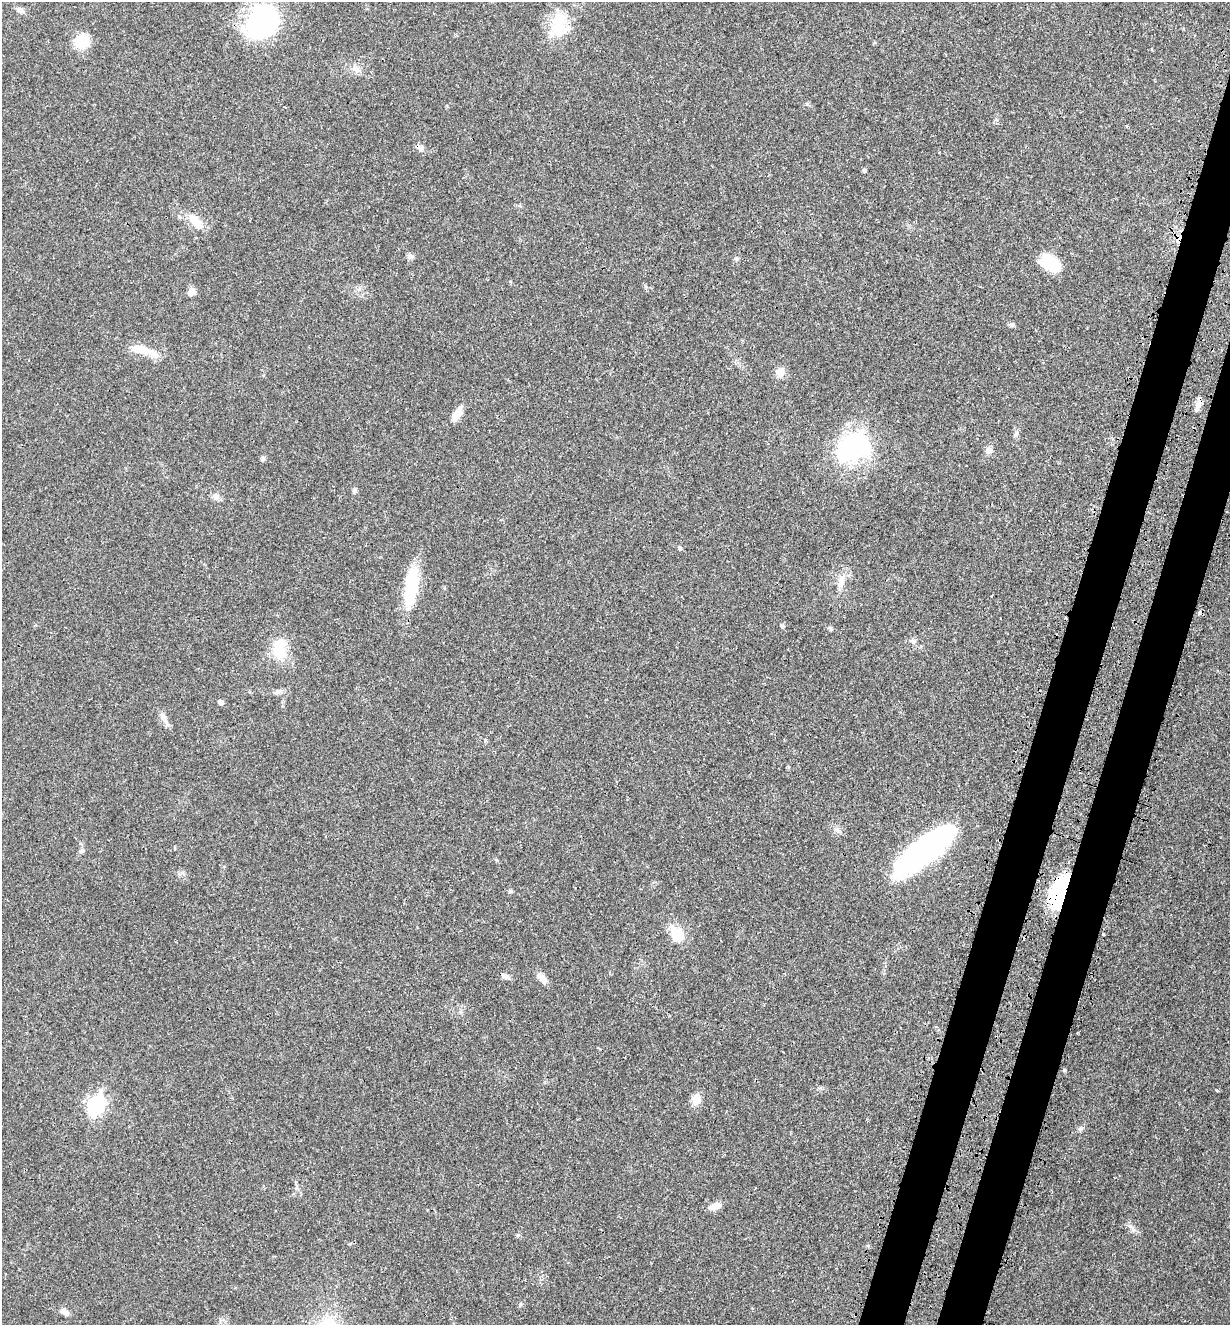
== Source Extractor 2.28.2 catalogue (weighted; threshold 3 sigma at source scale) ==
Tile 10 of 4 x 4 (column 2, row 3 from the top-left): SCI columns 1449-2676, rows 1424-2746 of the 5480 x 5490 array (HDU 1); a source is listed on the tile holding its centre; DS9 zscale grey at full resolution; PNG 1232 x 1327 px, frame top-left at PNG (2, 2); no overlay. Shown black and unused: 6% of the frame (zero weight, under 3 of 4 exposures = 8% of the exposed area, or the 3 px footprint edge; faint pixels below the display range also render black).
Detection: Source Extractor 2.28.2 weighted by HDU 2 'WHT'; one run over the whole footprint, this tile lists its part. Background 0.022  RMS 0.0035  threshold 0.0156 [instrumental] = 3 sigma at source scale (4.5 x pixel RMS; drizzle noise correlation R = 1.50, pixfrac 1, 0.05/0.05 arcsec/px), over >= 5 px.
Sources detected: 50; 3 inside a brighter object's white glare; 2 cosmic-ray / hot-pixel residue — not listed; the other 45 listed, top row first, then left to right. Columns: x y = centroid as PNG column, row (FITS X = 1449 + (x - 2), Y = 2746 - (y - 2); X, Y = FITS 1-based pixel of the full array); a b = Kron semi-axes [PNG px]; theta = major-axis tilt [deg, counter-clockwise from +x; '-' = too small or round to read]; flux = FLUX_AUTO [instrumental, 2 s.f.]
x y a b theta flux
20 10 10 7 -26 1.5
264 19 46 28 57 46
559 24 40 17 86 11
81 41 17 16 - 7.2
355 69 7 6 - 1.2
421 148 9 6 -14 1.1
864 170 6 5 - 0.49
195 221 23 10 -47 5.2
410 256 8 7 - 0.95
736 259 6 5 - 0.59
1050 263 21 14 -28 11
191 292 8 7 - 2.2
1012 325 6 5 - 0.78
143 350 34 9 -20 5.6
780 372 9 8 - 3.2
1198 404 13 7 67 1.8
457 414 21 8 60 3.6
853 447 41 28 35 39
988 450 8 8 - 1.5
263 459 7 5 54 0.65
354 491 7 5 60 0.73
216 497 9 7 -68 1.4
680 548 6 4 -47 0.55
412 582 41 16 83 14
841 582 18 8 82 3.1
782 626 6 5 - 0.56
913 641 7 7 - 0.99
279 649 26 15 -87 9.6
220 702 6 5 - 1
163 717 15 7 -57 2
924 849 61 21 38 80
81 851 6 5 - 0.69
510 891 6 5 - 0.49
1059 891 36 14 69 21
677 934 20 13 -52 7.3
1103 934 3 3 - 0.78
505 976 13 6 -28 1.3
542 979 15 7 -47 2.3
600 1049 4 3 - 0.38
1217 1090 4 3 - 0.32
696 1099 11 8 70 4.3
96 1105 9 7 74 82
1080 1129 6 4 19 0.6
715 1206 14 7 18 2.8
64 1312 13 6 -29 1.6
Overlapping masked pixels (flux is a lower limit): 1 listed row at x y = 1059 891
Unlisted compact peaks at least as high as the median listed source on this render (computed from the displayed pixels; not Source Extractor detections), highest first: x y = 1133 1230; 830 628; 520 1304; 807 104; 485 740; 518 1235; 497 860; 1016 433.